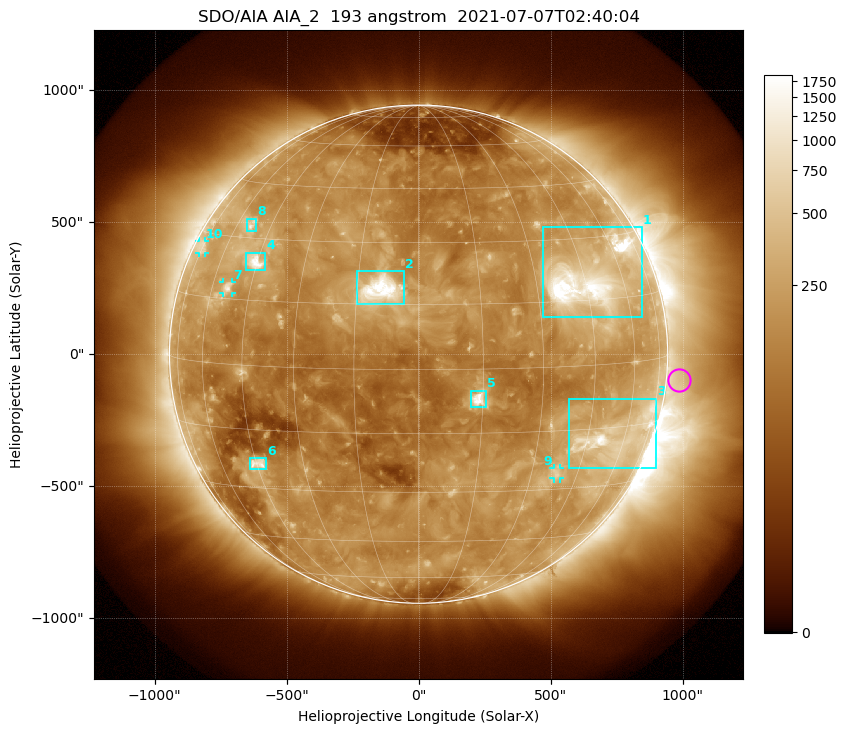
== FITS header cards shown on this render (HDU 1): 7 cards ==
TELESCOP= 'SDO/AIA '           / For AIA: SDO/AIA
INSTRUME= 'AIA_2   '           / For AIA: AIA_ATA1, AIA_ATA2, AIA_ATA3 or AIA_AT
WAVELNTH=                  193 / [angstrom] Wavelength
WAVEUNIT= 'angstrom'           / Wavelength unit: angstrom
DATE-OBS= '2021-07-07T02:40:04.843' / [ISO] Date when observation started; ISO 8
CTYPE1  = 'HPLN-TAN'           / CTYPE1: HPLN
CTYPE2  = 'HPLT-TAN'           / CTYPE2: HPLT

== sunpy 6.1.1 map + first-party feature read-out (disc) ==
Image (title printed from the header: SDO/AIA AIA_2  193 angstrom  2021-07-07T02:40:04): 1024 x 1024 px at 2.4 arcsec/px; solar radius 944 arcsec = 393 px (full disc in frame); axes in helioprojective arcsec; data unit not stated in the header (colour bar unlabelled)
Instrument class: DISC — disc imager (sunpy class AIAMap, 193 A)
Bright regions (active regions / flare kernels): reference = the median radial profile (limb darkening/brightening removed); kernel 9 px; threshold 5 sigma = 330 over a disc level ~159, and >= 1.15x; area >= 12 px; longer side >= 9 px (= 22 arcsec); searched inside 0.97 R_sun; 10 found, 10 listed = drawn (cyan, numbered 1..; 3 of them under ~33 arcsec drawn as corner ticks so the feature stays visible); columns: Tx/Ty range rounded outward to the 5 arcsec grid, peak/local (2 s.f.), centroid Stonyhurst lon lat
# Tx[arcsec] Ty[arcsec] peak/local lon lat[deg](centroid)
1 470..845 140..480 17 +47 +20
2 -235..-55 190..315 22 -9 +18
3 570..900 -435..-165 10 +56 -17
4 -655..-580 320..385 11 -46 +24
5 195..260 -200..-140 12 +14 -7
6 -640..-575 -435..-390 6.6 -44 -24
7 -740..-705 230..275 5.6 -53 +18
8 -650..-615 465..515 4.5 -53 +33
9 510..535 -470..-430 3.6 +38 -26
10 -830..-805 385..430 3.2 -74 +26
Off-limb structures (1.02-1.3 R_sun): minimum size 162 px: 3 found; the strongest spans PA ~220..320 deg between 1.02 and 1.3 R_sun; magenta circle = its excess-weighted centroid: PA ~265 deg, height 1.05 R_sun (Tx ~990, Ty ~-95 arcsec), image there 1.5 x the reference